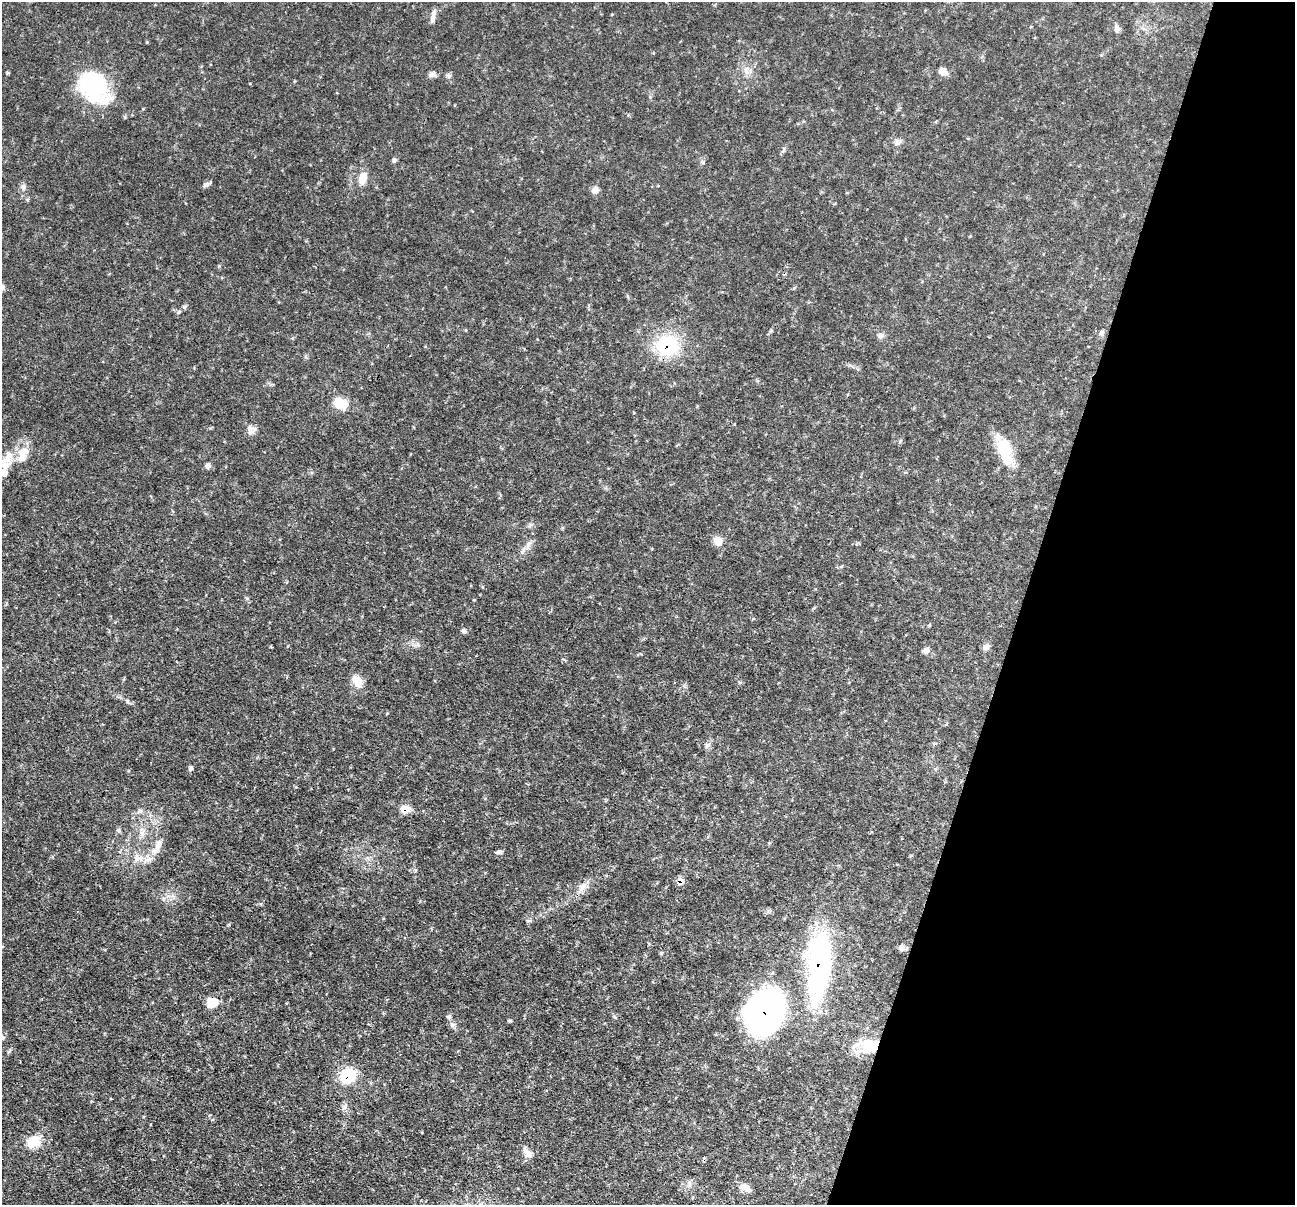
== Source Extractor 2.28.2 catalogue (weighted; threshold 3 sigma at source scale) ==
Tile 8 of 4 x 4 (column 4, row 2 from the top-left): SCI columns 3881-5173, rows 2659-3861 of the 5176 x 5193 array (HDU 1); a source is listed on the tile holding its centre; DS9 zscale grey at full resolution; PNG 1297 x 1207 px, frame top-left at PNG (2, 2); no overlay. Shown black and unused: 21% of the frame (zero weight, under 3 of 4 exposures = <1% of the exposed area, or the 3 px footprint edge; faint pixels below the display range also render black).
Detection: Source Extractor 2.28.2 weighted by HDU 2 'WHT'; one run over the whole footprint, this tile lists its part. Background 0.0635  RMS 0.0044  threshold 0.0198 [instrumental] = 3 sigma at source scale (4.5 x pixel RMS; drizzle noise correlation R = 1.50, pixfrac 1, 0.05/0.05 arcsec/px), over >= 5 px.
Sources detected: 49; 1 inside a brighter object's white glare — not listed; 2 inside a brighter listed object's ellipse — not listed separately; the other 46 listed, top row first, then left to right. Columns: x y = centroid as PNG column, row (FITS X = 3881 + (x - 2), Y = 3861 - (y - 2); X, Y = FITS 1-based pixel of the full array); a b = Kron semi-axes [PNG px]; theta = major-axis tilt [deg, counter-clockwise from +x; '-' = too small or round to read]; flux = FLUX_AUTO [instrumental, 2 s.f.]
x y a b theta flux
433 16 17 5 78 2.2
1117 28 9 7 74 1.5
943 71 11 7 -32 2.7
432 75 10 6 -2 1.6
449 76 7 6 - 1
94 87 41 28 -59 36
898 142 10 8 46 1.7
394 160 6 5 - 1
363 178 13 9 81 5.1
206 184 8 6 5 1.2
23 187 8 6 -87 1.3
595 190 9 7 32 2.1
1101 333 8 5 -81 1.1
881 335 9 7 24 1.5
667 345 23 21 5 26
340 403 16 10 -15 8.1
250 429 12 11 - 2.6
1005 450 35 14 -72 14
23 452 20 11 48 6.6
5 465 15 9 -77 3.5
208 465 7 6 - 1.4
718 540 11 10 - 3.5
529 543 10 4 48 1.5
464 631 8 5 -15 0.94
986 647 9 8 - 1.4
926 650 8 7 - 1.7
357 681 16 11 -57 5.1
191 768 7 5 47 0.88
405 809 10 8 -1 5.2
119 830 6 4 72 0.73
142 834 9 5 -59 1.5
157 846 23 9 64 5.3
499 852 9 4 10 1
681 881 7 6 - 3.2
583 887 16 7 53 3.3
902 947 9 7 -82 1.6
819 965 68 21 85 95
212 1002 10 9 - 8.2
765 1011 37 28 63 190
510 1020 6 4 -1 0.5
453 1025 6 6 - 1.1
872 1046 23 14 -8 13
347 1076 14 13 - 17
33 1142 17 14 20 7.7
528 1153 15 8 -43 2.9
745 1187 15 8 -21 2.8
Overlapping masked pixels (flux is a lower limit): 8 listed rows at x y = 667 345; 405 809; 681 881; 819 965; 212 1002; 765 1011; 872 1046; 347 1076
Unlisted compact peaks at least as high as the median listed source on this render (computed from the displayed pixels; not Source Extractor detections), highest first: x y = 127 701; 125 117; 184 307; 449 1017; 219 266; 247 598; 661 953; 740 682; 147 42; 474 600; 387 713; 684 686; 418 644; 703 162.